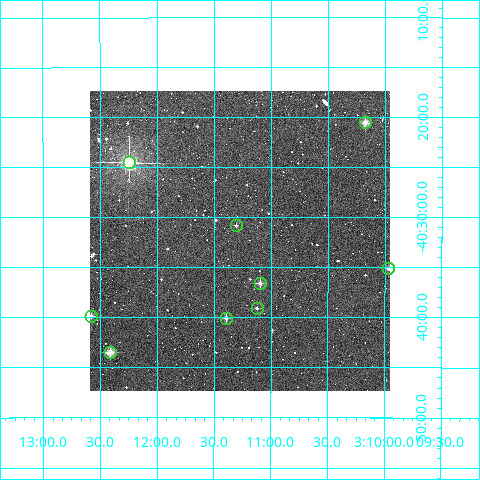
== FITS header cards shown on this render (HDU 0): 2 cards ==
NAXIS1  =                  300
NAXIS2  =                  300

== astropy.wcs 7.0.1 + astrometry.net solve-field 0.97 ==
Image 300 x 300 px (HDU 0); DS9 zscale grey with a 90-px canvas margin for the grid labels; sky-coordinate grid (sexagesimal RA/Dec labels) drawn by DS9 from the SOLVED WCS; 9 Tycho-2 reference stars matched to detected sources circled (green)
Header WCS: RA---TAN/DEC--TAN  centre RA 03:11:16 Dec -40:32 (47.82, -40.54 deg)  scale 6 arcsec/px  FOV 30.0' x 30.0'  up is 0 deg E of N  parity normal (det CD < 0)
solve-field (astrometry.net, Tycho-2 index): VERIFIED the header's WCS against the Tycho-2 star catalogue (verified at 2 index scales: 9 matches each, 0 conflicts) and refined it, rather than solving blind
Solved WCS: RA---TAN-SIP/DEC--TAN-SIP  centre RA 03:11:16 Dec -40:32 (47.82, -40.54 deg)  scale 6 arcsec/px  FOV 30.0' x 30.0'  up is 0 deg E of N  parity normal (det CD < 0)
The solver's refit moves the header's centre by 2.7 arcsec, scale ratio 1.001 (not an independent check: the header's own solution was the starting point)
Tycho-2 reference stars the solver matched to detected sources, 9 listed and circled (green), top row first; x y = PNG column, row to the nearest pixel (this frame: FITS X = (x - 90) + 1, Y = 300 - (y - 91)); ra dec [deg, ICRS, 3 dp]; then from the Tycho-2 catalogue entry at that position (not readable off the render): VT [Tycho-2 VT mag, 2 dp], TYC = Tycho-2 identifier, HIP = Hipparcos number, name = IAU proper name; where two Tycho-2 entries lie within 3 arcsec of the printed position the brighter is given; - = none
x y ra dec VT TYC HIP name
365 122 47.543 -40.343 9.79 7564-623-1 - -
129 162 48.061 -40.409 7.22 7564-627-1 14895 -
236 225 47.826 -40.515 11.77 7564-823-1 - -
388 268 47.491 -40.586 11.19 7564-783-1 - -
260 283 47.773 -40.611 10.84 7564-727-1 - -
257 308 47.781 -40.652 12.04 7564-624-1 - -
91 316 48.144 -40.665 10.96 7564-882-1 - -
226 318 47.848 -40.668 10.96 7564-764-1 - -
110 352 48.102 -40.725 9.97 7564-874-1 - -